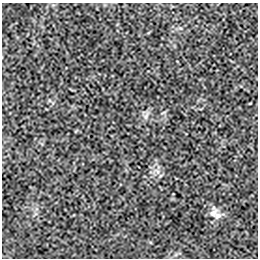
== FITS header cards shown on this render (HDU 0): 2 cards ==
NAXIS1  =                  256 / length of data axis 1
NAXIS2  =                  256 / length of data axis 2

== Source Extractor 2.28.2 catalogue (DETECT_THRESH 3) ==
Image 256 x 256 px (HDU 0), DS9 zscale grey, 1 PNG px = 1 image px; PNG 260 x 260 px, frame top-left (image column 1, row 256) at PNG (2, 3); no overlay
Background -2.56e-05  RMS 0.0021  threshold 0.00616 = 3 sigma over >= 5 px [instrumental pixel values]
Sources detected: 3; all 3 listed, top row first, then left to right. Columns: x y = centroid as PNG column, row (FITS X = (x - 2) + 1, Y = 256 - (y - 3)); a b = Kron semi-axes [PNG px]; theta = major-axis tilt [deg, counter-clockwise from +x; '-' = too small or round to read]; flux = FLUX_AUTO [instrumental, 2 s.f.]
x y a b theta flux
146 116 8 4 90 0.37
213 213 14 9 42 0.81
218 216 10 8 12 0.67